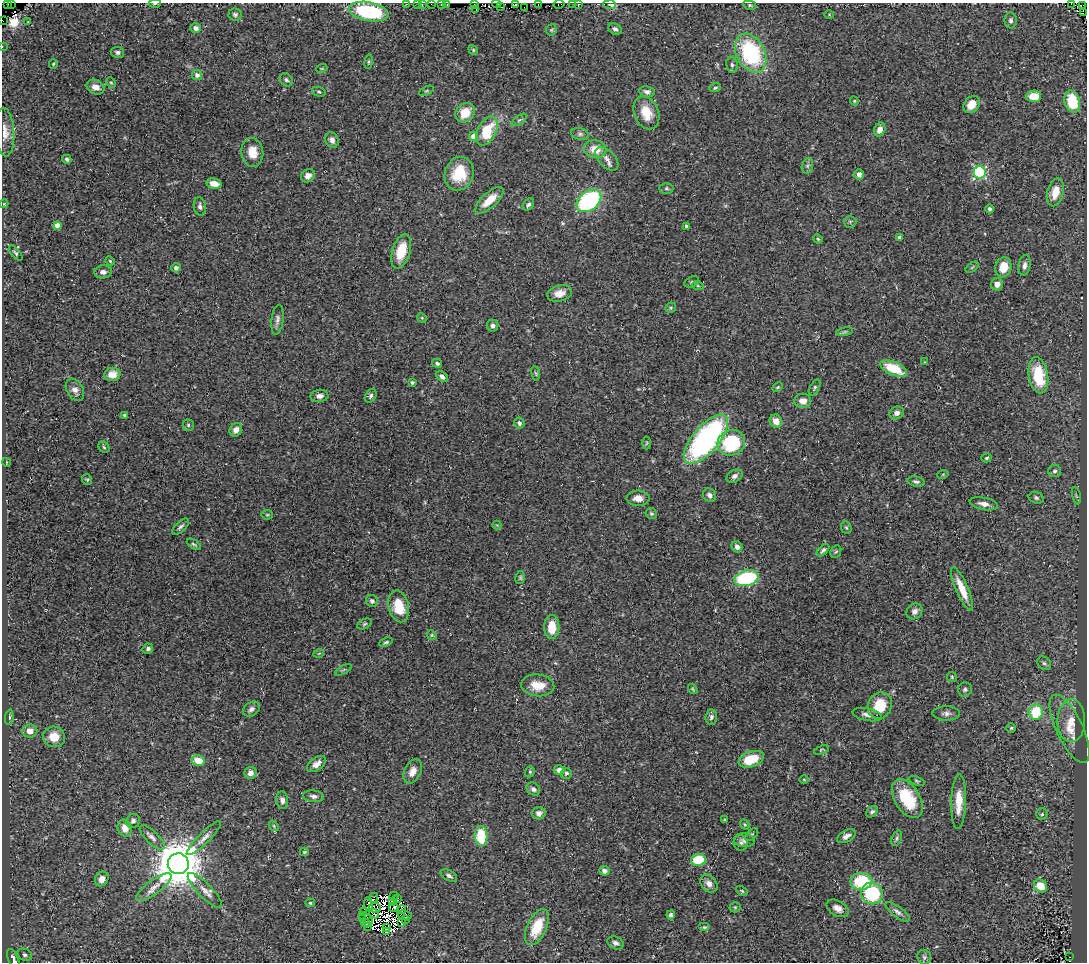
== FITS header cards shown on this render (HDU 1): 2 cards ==
NAXIS1  =                 1085
NAXIS2  =                  960

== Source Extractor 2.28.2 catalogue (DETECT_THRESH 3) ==
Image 1085 x 960 px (HDU 1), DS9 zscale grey, 1 PNG px = 1 image px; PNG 1089 x 964 px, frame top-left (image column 1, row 960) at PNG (2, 3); each listed source drawn as its Kron ellipse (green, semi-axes under 4 px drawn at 4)
Background 0.0931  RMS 0.013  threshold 0.0377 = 3 sigma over >= 5 px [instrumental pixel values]
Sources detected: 272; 19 with non-positive FLUX_AUTO (blend fragments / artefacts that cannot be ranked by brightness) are neither listed nor drawn; the other 253 listed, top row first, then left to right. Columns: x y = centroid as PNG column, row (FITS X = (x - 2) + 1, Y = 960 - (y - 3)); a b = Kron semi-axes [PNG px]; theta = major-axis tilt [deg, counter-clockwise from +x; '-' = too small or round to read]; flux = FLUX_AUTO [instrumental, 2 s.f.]
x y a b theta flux
7 3 3 2 - 3.4
155 3 6 3 2 1.3
406 4 3 2 - 3.7
418 4 2 2 - 1.7
431 4 2 2 - 4.6
441 4 3 2 - 3.5
497 4 5 2 - 10
538 4 3 2 - 2.4
559 4 5 3 - 3.4
573 4 2 2 - 0.66
1071 4 2 2 - 1.9
11 5 3 2 - 5.5
422 5 3 2 - 1.5
447 5 3 2 - 3.4
474 5 4 2 - 6.8
515 5 4 3 - 16
578 5 4 3 - 12
610 5 6 3 -5 9.1
750 5 6 4 -11 1.2
1083 5 3 2 - 34
501 7 3 3 - 30
524 7 2 2 - 4.1
476 9 3 2 - 6.6
369 12 20 9 -11 59
1083 13 3 2 - 170
235 14 6 6 - 1.9
829 14 5 3 - 0.69
3 20 2 2 - 1.6
1011 20 8 6 87 2.5
28 22 3 2 - 0.96
196 28 5 5 - 3.6
615 29 7 5 -31 2.5
551 30 6 5 - 1.3
2 47 2 2 - 3.4
473 50 5 4 - 1.2
117 52 7 5 -11 1.9
751 53 20 14 -63 92
369 62 7 3 82 1.2
53 64 5 4 - 1
732 65 8 5 -80 2.3
322 68 5 3 - 0.74
197 75 5 5 - 3.7
286 80 7 5 -51 1.8
111 83 6 4 -65 1.1
96 87 9 7 -24 6.5
715 88 6 4 22 1.3
426 91 8 4 26 1.3
319 92 7 4 -18 1.4
647 92 8 5 -9 3.6
1034 96 7 6 - 13
854 101 4 4 - 0.86
1072 102 11 7 -74 34
972 104 9 7 48 11
465 113 10 9 - 16
646 113 17 12 -67 18
519 120 9 4 35 1.8
880 130 7 5 67 6.2
487 131 15 9 63 33
5 132 24 9 -86 10
580 134 9 5 -14 2.1
473 136 5 4 - 9.2
332 140 8 6 -65 4.1
595 149 11 9 -10 13
252 152 14 11 -83 12
67 159 5 4 - 1.8
607 159 14 8 -47 5.5
807 166 8 5 73 1.9
980 172 6 6 - 110
459 174 17 14 70 27
859 174 5 4 - 3.6
308 176 7 6 - 4.6
214 184 7 5 -11 8.1
666 188 7 5 0 1.7
1055 192 14 8 76 13
489 200 18 7 42 14
589 201 14 9 38 110
4 204 4 4 - 0.9
528 204 6 5 - 2.2
200 206 9 6 -80 2.9
989 209 4 4 - 1.7
850 222 6 6 - 1.3
57 225 4 4 - 7.9
687 226 4 4 - 2.7
900 237 4 3 - 2.6
818 239 5 4 - 0.98
401 251 17 9 73 22
16 253 9 4 -50 1.7
110 261 5 4 - 1
1024 265 10 6 81 3.8
972 267 7 4 37 1.2
1003 267 10 8 75 17
176 268 5 4 - 2.4
103 272 8 6 7 4
692 282 8 5 28 1.4
997 284 6 6 - 5.5
698 286 6 3 -19 1
560 293 12 8 14 8.2
671 308 5 5 - 1.2
422 318 5 4 - 0.91
277 320 15 6 83 3.7
493 326 6 5 - 3.5
845 332 8 4 9 1.4
924 362 4 2 - 0.55
437 363 5 4 - 1.7
894 368 14 6 -24 27
536 373 7 3 -80 1.2
112 374 8 6 9 8.7
1038 375 18 9 -80 40
442 377 6 4 -38 2.7
412 382 4 4 - 1.5
777 387 5 3 - 1.2
815 388 9 4 62 1.7
75 390 12 8 -61 5.3
319 396 9 6 5 4.1
371 396 7 5 59 2.3
803 401 8 7 - 6.9
897 413 7 6 - 4.2
125 415 4 3 - 1.8
776 421 7 6 - 6.8
519 423 5 5 - 2.3
188 425 5 5 - 1.5
236 430 7 6 - 5.8
706 439 30 13 49 190
647 443 6 4 88 1.1
731 443 14 12 23 55
104 447 6 5 - 1.1
986 458 5 4 - 1.3
6 462 4 3 - 0.57
1055 471 6 6 - 2.5
943 474 6 3 19 0.92
735 476 8 6 30 3.1
87 479 5 5 - 1.1
916 482 8 5 -11 2
710 495 7 6 - 3.7
1076 496 8 3 -77 1.2
638 498 11 7 0 7.4
1036 498 8 5 -20 2.1
984 504 14 6 -11 4.9
651 514 6 5 - 1.5
267 515 5 5 - 1.2
497 525 4 4 - 0.82
180 527 10 5 43 2.4
846 528 7 5 -67 1.4
194 544 8 3 -33 1.4
737 547 6 5 - 3.2
823 550 7 4 43 2.2
836 552 6 5 - 1.4
520 578 6 5 - 1.4
746 578 12 7 14 76
962 589 23 6 -66 16
372 601 6 6 - 2.5
399 606 16 10 -77 22
914 611 8 7 - 3.5
365 624 8 5 27 1.5
552 627 12 7 89 14
432 635 5 4 - 1.1
386 642 7 4 24 1.4
148 649 5 5 - 2.2
319 653 5 3 - 0.77
1044 663 8 6 -42 2.2
343 670 9 3 29 1.1
952 677 5 5 - 1
538 685 16 11 -6 14
693 689 6 3 -53 0.87
965 689 7 7 - 2.2
880 705 13 11 65 21
251 709 9 6 34 3.7
1036 712 8 7 - 34
946 713 14 7 -1 3.7
867 715 15 6 -11 4.4
9 717 8 4 86 1.9
711 717 7 6 - 2.3
1071 721 21 14 89 16
1011 728 5 4 - 1
1070 729 37 13 -65 22
30 731 7 6 - 6.6
54 737 11 10 - 14
821 750 8 4 18 1.1
751 759 13 7 19 25
198 761 7 5 -11 15
316 764 11 6 37 5.7
559 770 5 5 - 4.6
413 771 13 8 64 6.7
530 772 6 4 70 1.2
250 773 6 6 - 4.7
566 773 5 5 - 2.2
804 779 4 3 - 0.64
917 781 8 4 -19 1.4
533 789 7 5 -41 2.7
314 796 10 5 -6 3.1
907 799 21 12 -59 38
282 800 9 6 -83 3.9
959 802 27 7 88 15
872 812 7 5 38 2
539 813 7 6 - 4
1042 814 5 5 - 1.5
725 819 4 3 - 0.85
133 821 7 6 - 3.1
745 825 5 4 - 1
274 826 6 4 -49 1.3
125 828 9 7 -67 8.5
752 835 8 5 45 1.5
481 836 10 6 -87 35
846 836 10 6 29 4.4
152 837 16 6 -44 4
204 838 23 5 45 5.7
897 838 8 5 69 1.8
744 840 10 6 -5 3.1
741 843 8 7 - 2.5
304 852 4 3 - 0.94
698 860 7 6 - 28
178 864 10 10 - 4200
604 871 5 4 - 3.9
449 876 9 5 -29 2.3
102 879 8 6 59 4.9
861 881 11 8 1 41
709 884 10 7 -47 5.4
1040 886 7 6 - 17
154 887 21 7 36 7.9
205 890 23 7 -46 7.3
742 891 6 4 -31 1.1
872 893 11 10 - 50
394 896 4 3 - 3.7
373 898 5 2 - 1.2
397 898 3 2 - 1.9
392 901 2 2 - 0.72
310 903 5 4 - 1
368 904 6 3 -83 1
394 907 5 3 - 2.6
735 907 5 5 - 1.2
375 908 6 4 -8 1.2
838 908 12 7 -31 5.5
402 909 4 3 - 1.7
364 911 2 2 - 0.43
897 912 15 5 -36 3.2
374 914 5 3 - 1
405 915 7 4 -12 0.32
671 915 4 4 - 1.8
363 918 3 2 - 0.65
366 918 8 2 -35 0.71
406 920 3 3 - 2.8
365 923 4 2 - 2.7
402 923 4 2 - 0.5
368 927 2 2 - 0.91
537 927 19 9 65 25
704 927 6 4 0 1.3
386 928 4 3 - 2.6
386 932 3 3 - 2
616 943 8 6 -22 2.8
25 955 8 5 -25 2.2
924 957 7 7 - 2
1070 957 3 2 - 24
13 959 11 5 -67 4.8
At the frame edge (FLAGS 8, measured only in part): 22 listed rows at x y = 7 3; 155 3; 406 4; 418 4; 431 4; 441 4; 497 4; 538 4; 559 4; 573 4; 1071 4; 422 5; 447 5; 474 5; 515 5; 578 5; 610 5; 369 12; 3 20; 2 47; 5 132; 13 959
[19 non-positive-flux detections neither listed nor drawn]